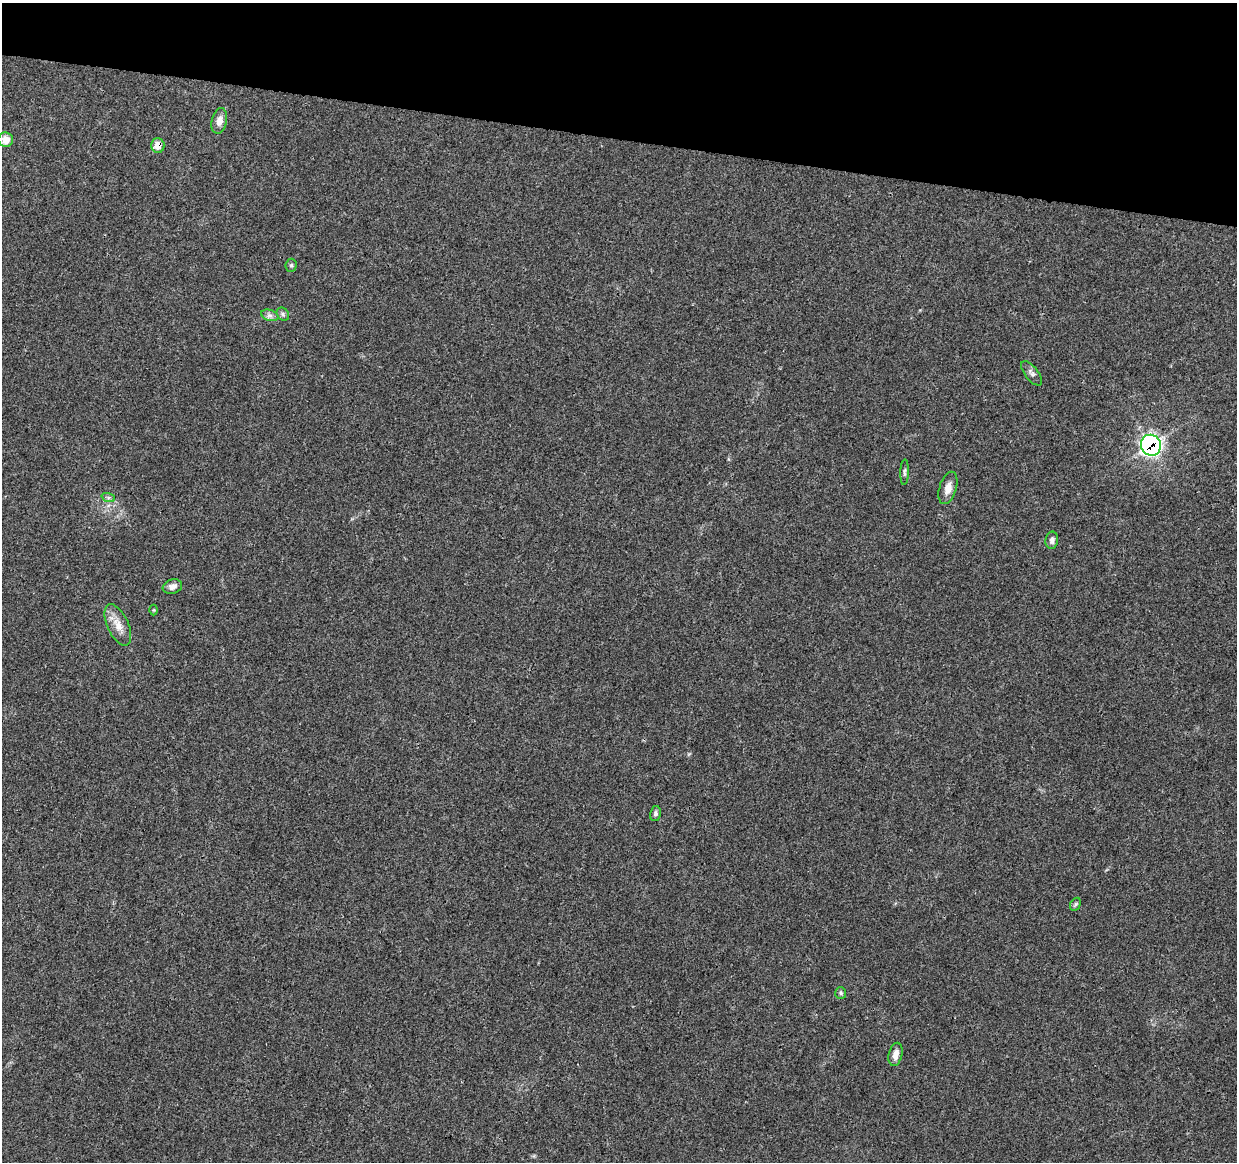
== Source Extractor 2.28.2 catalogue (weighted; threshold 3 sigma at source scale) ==
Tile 2 of 4 x 4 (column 2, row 1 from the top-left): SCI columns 1237-2471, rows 3708-4867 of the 4953 x 5153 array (HDU 1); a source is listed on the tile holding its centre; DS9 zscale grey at full resolution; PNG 1239 x 1164 px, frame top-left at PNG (2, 3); each listed source drawn as its Kron ellipse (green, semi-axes under 4 px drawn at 4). Shown black and unused: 12% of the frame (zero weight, under 3 of 4 exposures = <1% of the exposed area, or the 3 px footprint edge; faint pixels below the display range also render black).
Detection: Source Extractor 2.28.2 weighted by HDU 2 'WHT'; one run over the whole footprint, this tile lists its part. Background 0.0224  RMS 0.0028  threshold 0.0127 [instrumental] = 3 sigma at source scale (4.5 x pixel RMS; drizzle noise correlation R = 1.50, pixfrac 1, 0.0396/0.0396 arcsec/px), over >= 5 px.
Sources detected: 19; all 19 listed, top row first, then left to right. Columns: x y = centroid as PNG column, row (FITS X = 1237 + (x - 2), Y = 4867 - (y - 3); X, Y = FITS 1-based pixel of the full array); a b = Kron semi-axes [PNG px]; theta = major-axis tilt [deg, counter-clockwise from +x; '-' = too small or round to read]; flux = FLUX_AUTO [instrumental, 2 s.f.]
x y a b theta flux
219 121 13 7 78 1.9
6 140 7 7 - 2.9
158 145 7 6 - 3.3
291 265 6 5 - 0.55
283 314 7 5 -48 0.62
270 315 9 5 -18 0.95
1032 373 14 6 -51 1.1
1151 445 10 10 - 87
905 472 13 3 88 0.6
948 488 17 8 73 2.4
108 497 7 4 -19 0.6
1052 540 8 6 82 1
172 587 10 7 18 1.5
154 610 5 3 - 0.26
118 625 22 10 -65 3.5
655 813 8 5 79 0.66
1075 904 7 5 60 0.52
841 993 6 5 - 0.47
896 1054 12 6 77 1.9
Overlapping masked pixels (flux is a lower limit): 2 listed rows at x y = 158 145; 1151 445